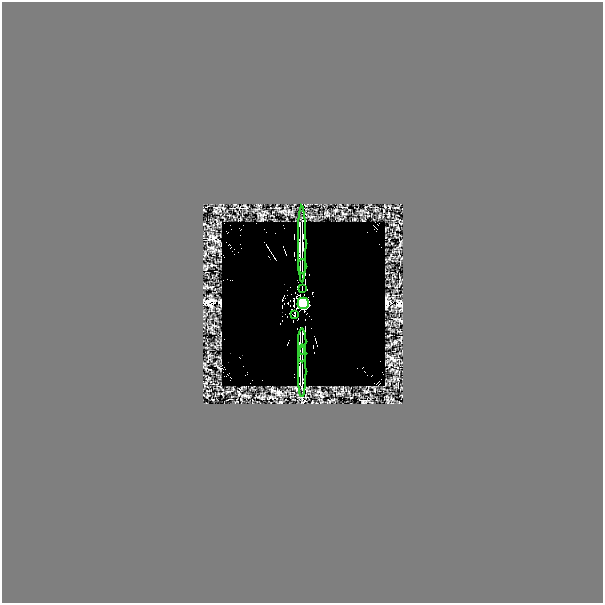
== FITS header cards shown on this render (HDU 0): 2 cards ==
NAXIS1  =                  601
NAXIS2  =                  601

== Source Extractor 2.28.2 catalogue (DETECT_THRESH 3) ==
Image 601 x 601 px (HDU 0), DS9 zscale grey, 1 PNG px = 1 image px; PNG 605 x 605 px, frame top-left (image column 1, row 601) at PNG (2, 2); each listed source drawn as its Kron ellipse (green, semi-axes under 4 px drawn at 4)
Background 0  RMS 5.1e-15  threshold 1.54e-14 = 3 sigma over >= 5 px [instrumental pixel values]
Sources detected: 12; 4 with non-positive FLUX_AUTO (blend fragments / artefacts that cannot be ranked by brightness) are neither listed nor drawn; the other 8 listed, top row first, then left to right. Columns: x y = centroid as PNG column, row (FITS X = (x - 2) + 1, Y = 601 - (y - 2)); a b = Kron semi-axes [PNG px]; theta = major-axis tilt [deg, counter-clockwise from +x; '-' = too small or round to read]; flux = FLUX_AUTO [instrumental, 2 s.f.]
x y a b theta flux
302 244 38 2 -90 1.4e-07
302 266 7 2 90 5.1e-08
302 289 4 2 - 6.7e-08
303 303 5 5 - 2.2e+01
294 314 4 2 - 3.4e-08
302 342 13 2 90 5.6e-08
302 353 9 2 90 2.8e-08
302 371 26 2 90 4.1e-08
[4 non-positive-flux detections neither listed nor drawn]